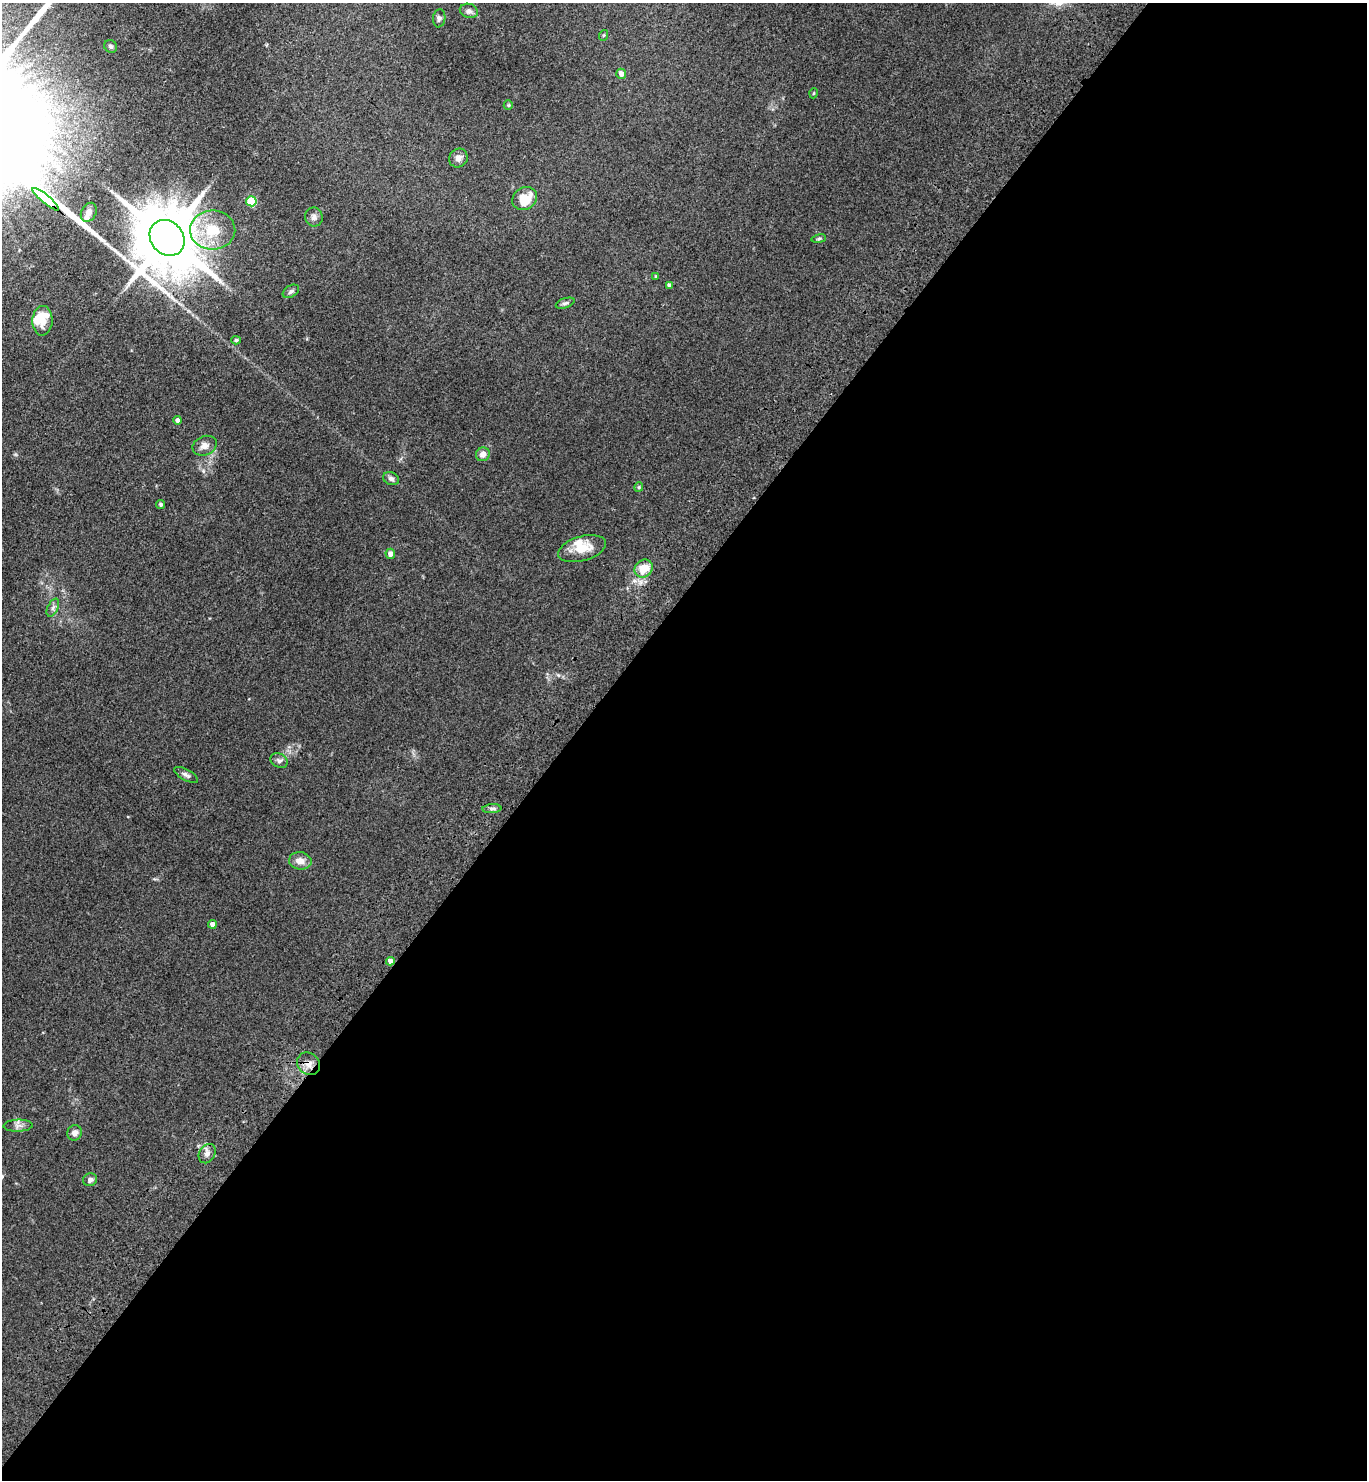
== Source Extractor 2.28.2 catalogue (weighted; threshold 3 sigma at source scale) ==
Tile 12 of 4 x 4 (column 4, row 3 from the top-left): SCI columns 4486-5850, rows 1562-3039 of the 6103 x 6077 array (HDU 1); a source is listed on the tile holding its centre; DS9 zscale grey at full resolution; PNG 1369 x 1482 px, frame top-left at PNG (2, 3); each listed source drawn as its Kron ellipse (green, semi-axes under 4 px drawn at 4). Shown black and unused: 58% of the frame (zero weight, under 3 of 4 exposures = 6% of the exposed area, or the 3 px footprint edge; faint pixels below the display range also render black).
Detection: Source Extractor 2.28.2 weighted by HDU 2 'WHT'; one run over the whole footprint, this tile lists its part. Background 0.0907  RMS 0.0088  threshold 0.0396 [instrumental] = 3 sigma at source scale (4.5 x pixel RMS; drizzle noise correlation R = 1.50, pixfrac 1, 0.05/0.05 arcsec/px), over >= 5 px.
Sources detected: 47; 4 inside a brighter listed object's ellipse — not listed separately; the other 43 listed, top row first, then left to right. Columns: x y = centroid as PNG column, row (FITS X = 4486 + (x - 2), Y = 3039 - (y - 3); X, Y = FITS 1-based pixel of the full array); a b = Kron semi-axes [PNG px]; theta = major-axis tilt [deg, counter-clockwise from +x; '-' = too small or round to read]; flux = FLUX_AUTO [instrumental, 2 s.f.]
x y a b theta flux
469 11 9 7 -16 2.9
439 18 9 6 82 2.3
604 35 5 3 - 0.96
111 46 7 6 - 2.1
621 74 5 5 - 5.7
814 93 5 3 - 0.73
508 105 5 4 - 0.97
458 158 10 9 - 5.5
46 199 17 3 -40 4400
525 199 13 11 32 20
251 201 5 5 - 44
89 212 10 7 62 5.6
314 217 9 8 - 3.4
213 230 22 19 -1 30
167 238 19 16 -50 8800
819 239 7 4 9 1.4
656 276 3 3 - 1
669 285 4 3 - 2.1
291 291 9 5 33 2.3
565 303 10 5 19 2
42 321 15 10 87 10
236 340 5 4 - 1.5
178 420 4 4 - 4.4
205 446 12 9 22 5.7
483 454 7 6 - 5.7
391 479 8 6 -23 2.9
639 487 4 4 - 0.97
161 504 5 4 - 1.5
582 549 24 12 15 16
390 554 5 5 - 5
644 568 10 8 41 16
53 608 9 5 64 2.5
279 761 9 6 -29 2.7
186 775 13 5 -28 3
492 809 9 4 4 2.2
300 861 11 8 -7 7.3
212 924 4 4 - 5.7
390 961 4 4 - 5.4
308 1064 12 10 -40 6.8
18 1126 14 6 2 4
74 1133 8 7 - 4.8
207 1154 10 8 59 4.8
90 1180 7 6 - 3.2
Overlapping masked pixels (flux is a lower limit): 3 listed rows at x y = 46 199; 390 961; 308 1064